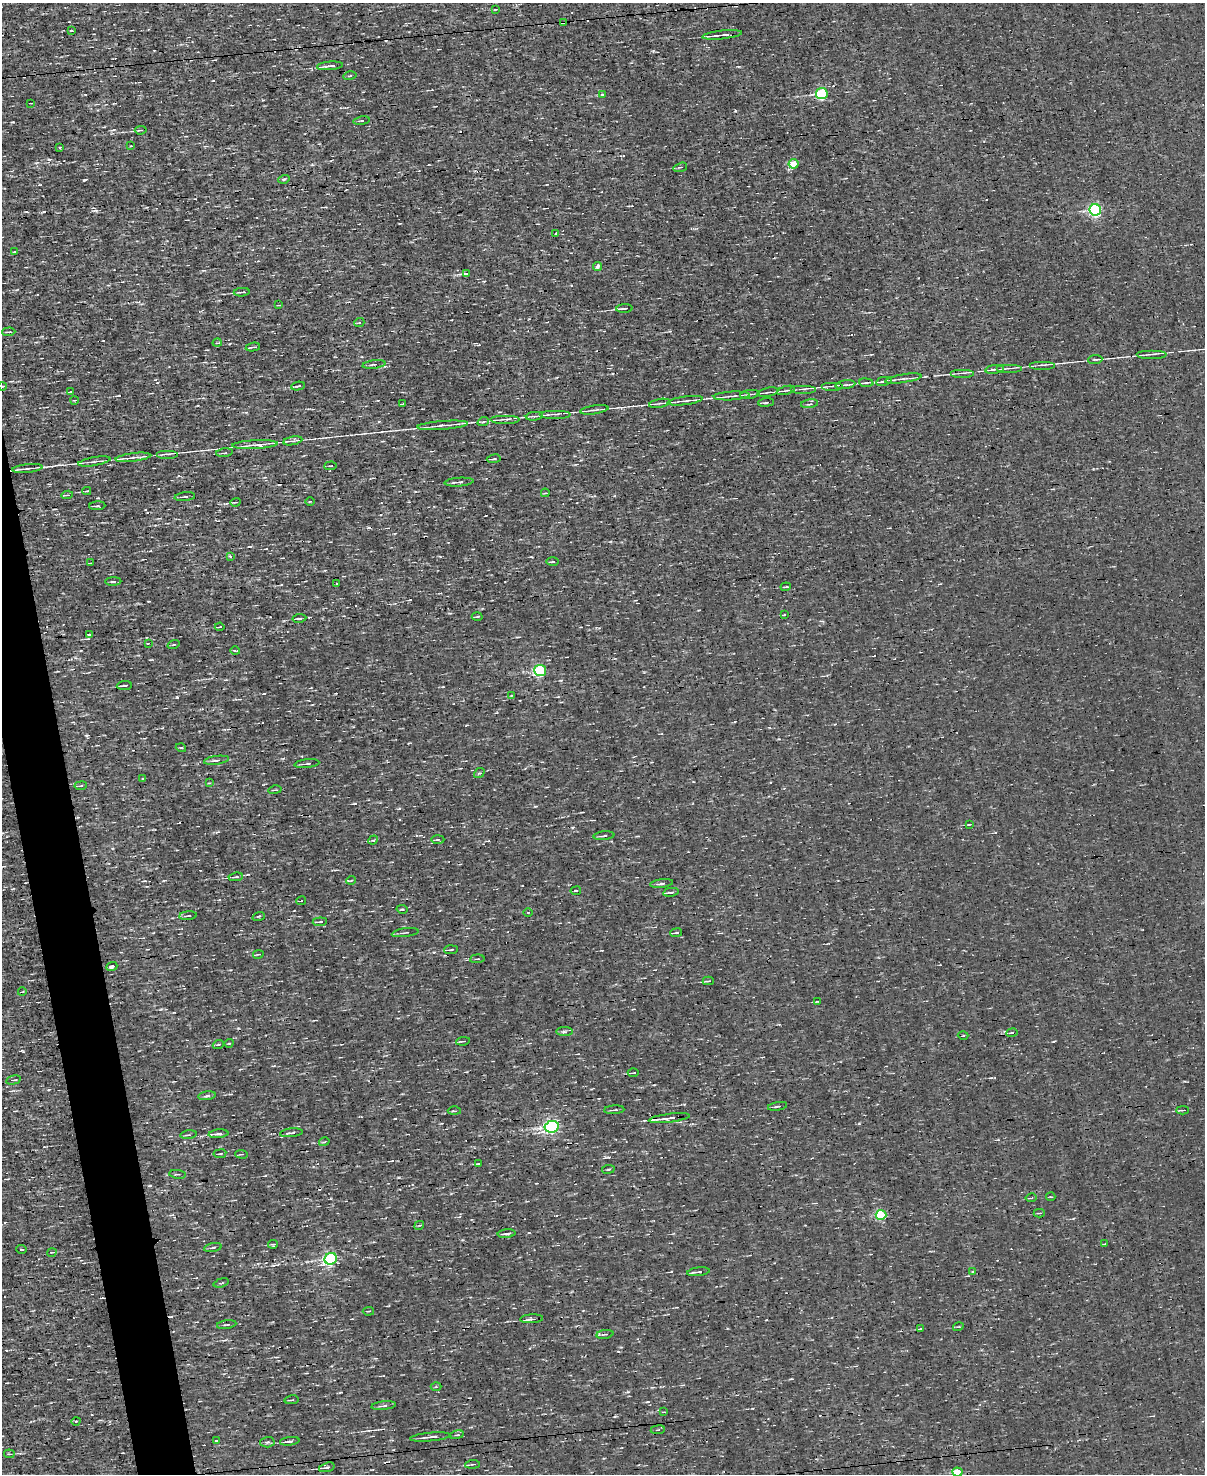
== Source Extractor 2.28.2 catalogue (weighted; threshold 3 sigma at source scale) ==
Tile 7 of 4 x 3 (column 3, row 2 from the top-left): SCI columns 2408-3610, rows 1613-3084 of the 4814 x 4810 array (HDU 1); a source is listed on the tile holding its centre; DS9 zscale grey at full resolution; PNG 1207 x 1476 px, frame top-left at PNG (2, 3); each listed source drawn as its Kron ellipse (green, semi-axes under 4 px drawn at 4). Shown black and unused: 3% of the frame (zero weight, under 3 of 4 exposures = <1% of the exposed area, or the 3 px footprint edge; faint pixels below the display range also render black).
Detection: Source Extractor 2.28.2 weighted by HDU 2 'WHT'; one run over the whole footprint, this tile lists its part. Background -5.64e-04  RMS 0.04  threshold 0.181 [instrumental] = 3 sigma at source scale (4.5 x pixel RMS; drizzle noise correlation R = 1.50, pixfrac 1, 0.05/0.05 arcsec/px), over >= 5 px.
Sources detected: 205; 15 cosmic-ray / hot-pixel residue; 1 long thin detection or spike segment (spike, bleed or trail) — neither listed nor drawn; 3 inside a brighter listed object's ellipse — not listed separately; the other 186 listed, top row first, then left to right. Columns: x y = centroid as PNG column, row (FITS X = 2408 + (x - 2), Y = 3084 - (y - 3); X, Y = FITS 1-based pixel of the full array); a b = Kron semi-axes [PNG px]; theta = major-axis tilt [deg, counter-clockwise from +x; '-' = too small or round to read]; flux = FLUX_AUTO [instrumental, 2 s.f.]
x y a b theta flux
495 9 4 2 - 3.1
563 23 3 3 - 230
71 30 3 2 - 5.5
722 35 20 3 6 25
330 66 13 3 5 17
350 76 7 3 13 4.2
822 94 6 5 - 380
603 95 3 3 - 22
31 103 3 2 - 3.1
361 121 8 3 9 4.5
141 130 6 3 5 6.9
131 146 3 2 - 2.7
60 147 3 2 - 3.9
793 164 5 5 - 120
680 167 7 3 17 5.2
284 179 5 3 - 5
1095 210 6 5 - 640
556 233 3 3 - 4.5
14 252 3 2 - 5.7
598 266 5 3 - 11
466 273 3 3 - 41
242 292 8 3 4 10
279 305 4 2 - 2.9
624 308 8 3 4 7.9
359 323 5 3 - 4.2
9 332 6 2 3 5.1
217 343 4 3 - 3.3
253 347 7 2 10 5
1152 354 15 2 0 9.6
1095 359 7 3 4 4.9
374 364 11 4 8 9.5
1042 365 13 2 0 8.1
1009 368 13 2 0 8.8
995 369 9 3 8 10
962 373 12 2 0 8.2
903 379 18 3 9 13
884 381 8 4 10 11
866 383 7 3 -6 6.9
845 385 10 3 8 9.4
2 386 4 3 - 2.9
298 386 7 3 9 7
832 386 11 2 0 6.6
803 389 13 2 0 8.9
786 390 9 3 15 6.2
70 392 4 2 - 3.3
768 392 10 2 12 6.5
750 394 10 3 8 7.5
732 396 18 2 3 12
74 400 4 3 - 3.3
685 401 17 2 8 13
766 402 8 3 6 6.7
660 403 11 3 10 9
403 404 3 2 - 3.2
810 404 8 2 8 5.1
594 410 14 2 8 11
555 414 16 2 0 10
534 416 8 3 5 8.5
505 419 15 2 0 10
483 422 6 3 18 4.8
443 425 25 3 4 19
293 441 10 3 11 8.3
255 445 23 4 3 23
224 453 8 3 7 5.8
167 454 11 2 0 7.5
133 457 18 3 7 15
494 459 7 2 8 5.1
94 461 16 3 10 12
331 466 6 2 5 3.3
27 468 15 3 6 15
459 482 14 3 4 14
87 491 4 2 - 6.8
545 493 4 3 - 3.5
67 495 6 3 8 6.6
185 497 10 3 6 6.2
310 501 4 3 - 3.6
235 502 5 2 - 4.5
97 506 8 3 4 5.5
230 556 4 4 - 7.4
553 562 6 3 1 5.7
91 563 3 2 - 4.2
113 581 8 3 1 6.2
336 584 2 2 - 3.7
786 587 5 2 - 4.5
784 615 3 3 - 22
477 617 5 3 - 4.2
299 618 7 3 9 7.5
220 627 5 2 - 6.7
89 634 3 2 - 4.2
148 643 3 3 - 3.6
174 644 6 3 19 3.8
235 651 5 3 - 4.2
540 671 6 5 - 430
124 685 7 2 5 6.4
512 695 3 2 - 2.8
181 748 5 3 - 4.1
217 760 13 4 8 11
307 764 12 3 7 7.6
479 773 6 4 40 5.9
143 778 3 2 - 4.4
209 783 4 3 - 3.5
81 786 6 3 8 4.2
275 790 6 2 12 3.9
969 824 3 2 - 3.1
604 836 10 3 6 8.1
438 839 7 3 2 5.8
373 840 5 3 - 5.2
236 877 7 3 8 9.9
351 880 5 3 - 3.9
662 883 11 3 7 9.7
576 891 5 2 - 3.8
671 892 8 3 11 7.4
301 901 5 2 - 3.1
402 909 5 2 - 3.5
528 912 4 3 - 3.2
188 916 9 3 5 7.1
259 916 6 3 19 4.8
320 922 7 2 4 7.6
405 933 13 2 8 6.6
676 933 6 2 6 6.7
451 950 7 2 4 5.8
258 954 5 2 - 3.4
477 959 7 2 4 3.8
112 967 6 3 22 9.5
708 981 5 3 - 5.8
22 992 4 2 - 3.3
817 1001 4 2 - 3.1
564 1032 8 4 0 8.3
1012 1033 5 3 - 3.9
963 1036 5 3 - 3.4
463 1041 7 3 8 6.4
229 1043 4 3 - 3
218 1045 5 3 - 4.3
633 1073 6 3 2 4.8
14 1080 8 3 12 6.4
207 1096 8 3 8 7.8
777 1106 9 3 10 7
614 1110 10 2 4 6.8
1182 1110 6 3 3 6.1
454 1111 6 2 -1 5.4
669 1118 20 3 7 27
552 1127 7 5 10 930
291 1133 11 2 6 7.1
218 1134 10 4 6 17
188 1135 8 3 7 6.3
324 1142 5 3 - 4.2
220 1154 6 3 8 5
242 1154 6 2 -3 4
478 1164 3 2 - 4.7
608 1169 6 3 9 4.7
178 1174 8 3 -7 6.1
1051 1197 5 2 - 3
1031 1198 5 2 - 4
1039 1213 5 3 - 4.2
881 1215 5 5 - 300
419 1225 5 3 - 4.3
507 1234 9 2 6 8.3
273 1244 5 4 - 6.1
1104 1244 3 2 - 2.8
213 1248 9 3 11 6
21 1249 5 3 - 4.8
52 1252 5 3 - 3.5
331 1259 6 5 - 760
973 1271 3 2 - 7.7
698 1272 11 3 8 14
221 1283 8 3 16 5.9
368 1311 6 2 5 3
532 1319 11 4 3 11
227 1325 10 3 8 5.7
958 1327 5 3 - 4
920 1329 3 2 - 4.8
605 1334 8 3 8 7
436 1387 5 3 - 4.7
292 1400 7 2 8 4.6
384 1406 12 3 6 8.7
664 1412 4 2 - 3.7
76 1421 4 3 - 3.6
658 1430 7 3 7 5.8
457 1435 7 3 12 5
430 1437 20 3 5 16
216 1440 3 2 - 2.7
290 1441 10 3 7 14
267 1442 7 5 3 9
9 1454 5 3 - 4.8
472 1464 7 3 5 5.4
327 1467 8 4 17 8.1
957 1472 5 4 - 86
Overlapping masked pixels (flux is a lower limit): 2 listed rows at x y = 563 23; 669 1118
Isophote crosses this tile's border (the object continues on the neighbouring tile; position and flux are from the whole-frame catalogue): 2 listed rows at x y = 2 386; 957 1472
Unlisted compact peaks at least as high as the median listed source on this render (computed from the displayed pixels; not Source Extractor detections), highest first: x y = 84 180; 177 697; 735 111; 13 122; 608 1157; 48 159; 535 806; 161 1009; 399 808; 49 1090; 628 1392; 86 736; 119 395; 618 1351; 434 952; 490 506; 647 1402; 114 130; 1054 1041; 36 163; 735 722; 395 1118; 995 832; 229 344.